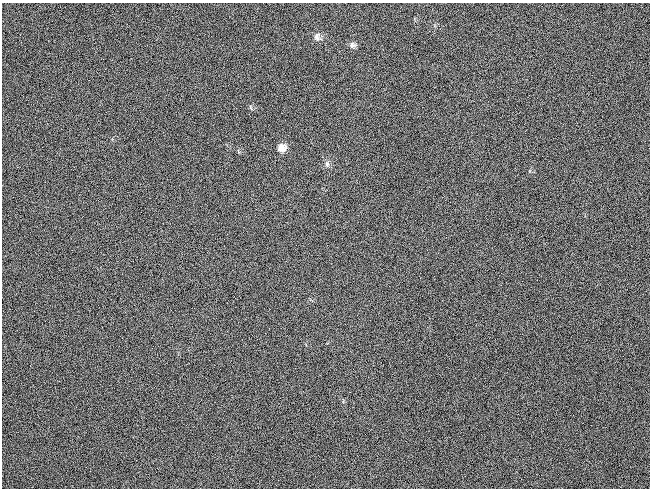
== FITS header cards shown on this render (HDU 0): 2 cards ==
NAXIS1  =                  648 / length of data axis 1
NAXIS2  =                  486 / length of data axis 2

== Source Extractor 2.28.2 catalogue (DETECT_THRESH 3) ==
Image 648 x 486 px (HDU 0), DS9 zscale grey, 1 PNG px = 1 image px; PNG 652 x 490 px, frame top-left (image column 1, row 486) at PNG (2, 3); no overlay
Background 121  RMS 26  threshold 78.1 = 3 sigma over >= 5 px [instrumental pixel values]
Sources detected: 5; all 5 listed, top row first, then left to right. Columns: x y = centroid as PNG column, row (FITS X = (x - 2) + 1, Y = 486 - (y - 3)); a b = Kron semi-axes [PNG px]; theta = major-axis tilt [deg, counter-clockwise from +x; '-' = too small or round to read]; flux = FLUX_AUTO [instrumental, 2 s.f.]
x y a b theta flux
317 37 11 7 -85 7400
352 45 8 7 - 6000
250 107 6 3 -72 2000
282 148 9 8 - 14000
327 164 9 6 -81 5100